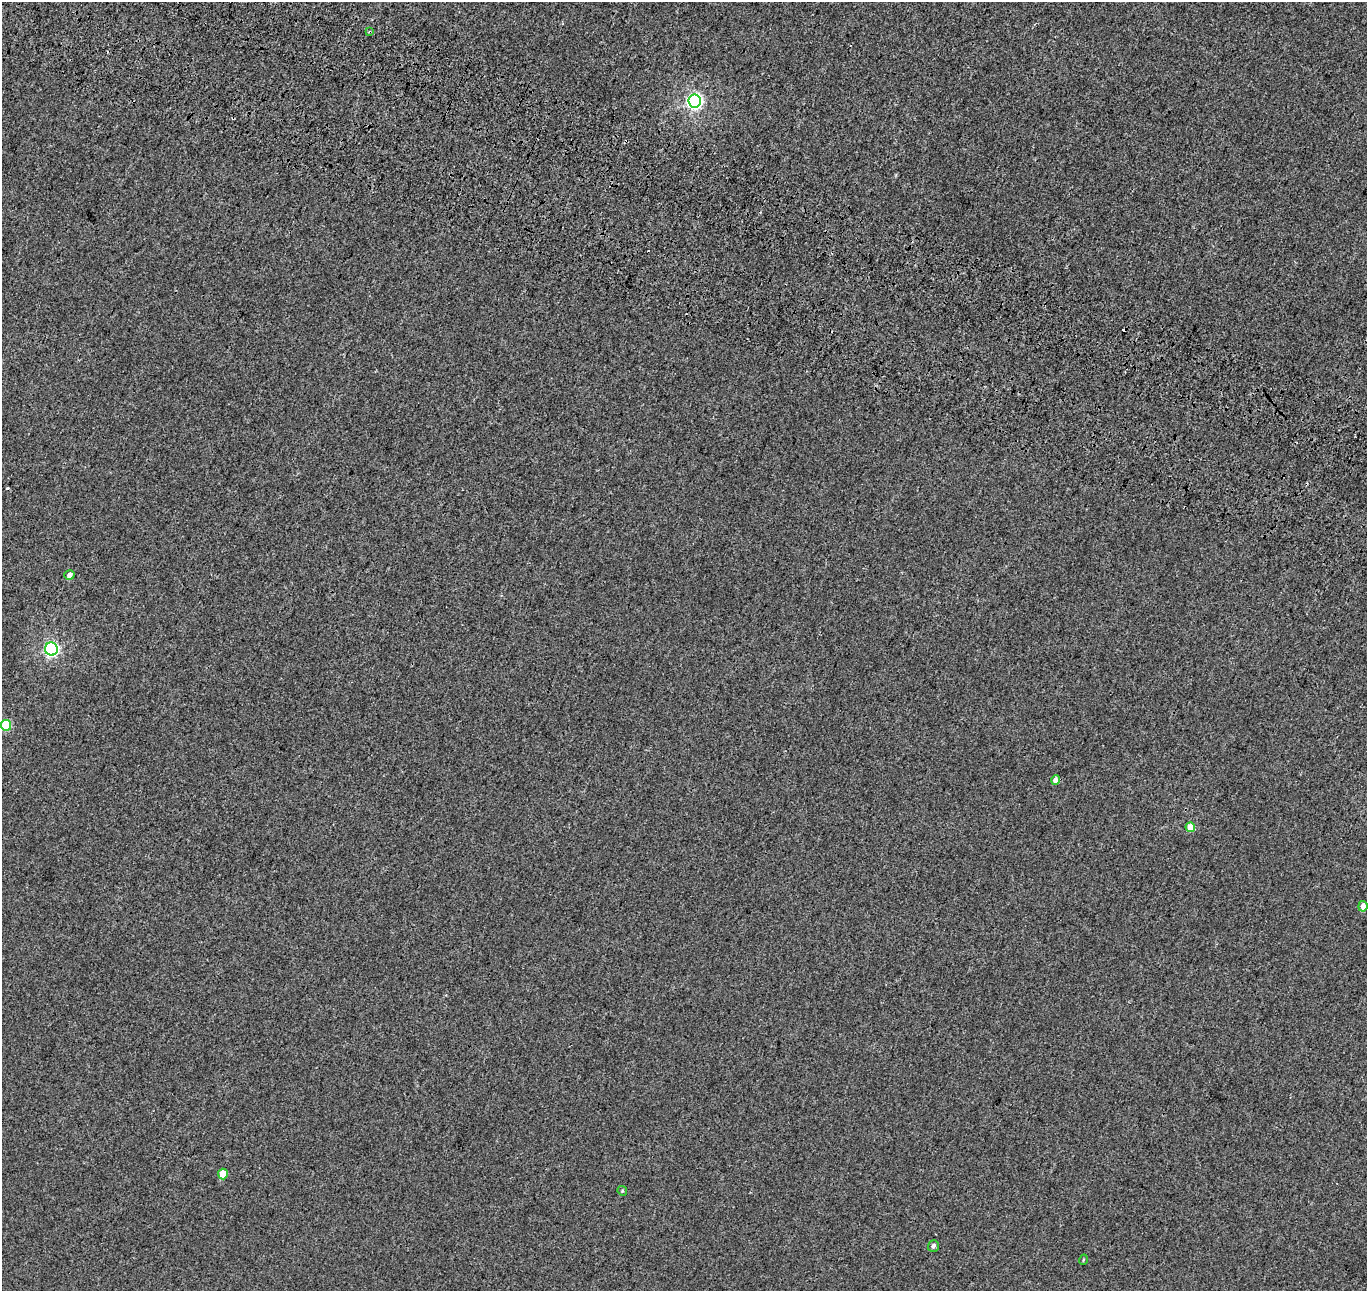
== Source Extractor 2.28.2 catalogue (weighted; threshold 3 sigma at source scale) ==
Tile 11 of 4 x 4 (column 3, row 3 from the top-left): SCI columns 2868-4232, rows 1617-2905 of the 5742 x 5874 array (HDU 1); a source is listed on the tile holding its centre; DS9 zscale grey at full resolution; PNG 1369 x 1293 px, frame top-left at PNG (2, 2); each listed source drawn as its Kron ellipse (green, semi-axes under 4 px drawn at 4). Shown black and unused: <1% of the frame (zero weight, under 3 of 4 exposures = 9% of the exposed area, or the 3 px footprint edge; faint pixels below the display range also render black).
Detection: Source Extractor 2.28.2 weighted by HDU 2 'WHT'; one run over the whole footprint, this tile lists its part. Background 0.001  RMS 0.0029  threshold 0.0131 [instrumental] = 3 sigma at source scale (4.5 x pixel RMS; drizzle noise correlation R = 1.50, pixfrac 1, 0.0396/0.0396 arcsec/px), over >= 5 px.
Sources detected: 15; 3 cosmic-ray / hot-pixel residue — neither listed nor drawn; the other 12 listed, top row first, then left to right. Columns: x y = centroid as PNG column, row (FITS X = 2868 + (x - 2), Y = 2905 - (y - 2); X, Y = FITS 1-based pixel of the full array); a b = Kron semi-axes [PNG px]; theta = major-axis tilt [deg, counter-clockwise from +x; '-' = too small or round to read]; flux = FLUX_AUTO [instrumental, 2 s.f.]
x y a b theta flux
370 32 3 2 - 0.5
695 101 6 6 - 75
69 575 5 4 - 1.3
51 649 6 6 - 53
6 725 5 5 - 13
1056 780 5 4 - 2.2
1190 827 5 4 - 4.1
1363 906 5 4 - 1.4
223 1174 5 5 - 6.9
622 1191 5 4 - 0.33
933 1246 6 5 - 0.85
1083 1260 5 3 - 0.25
Overlapping masked pixels (flux is a lower limit): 1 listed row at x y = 370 32